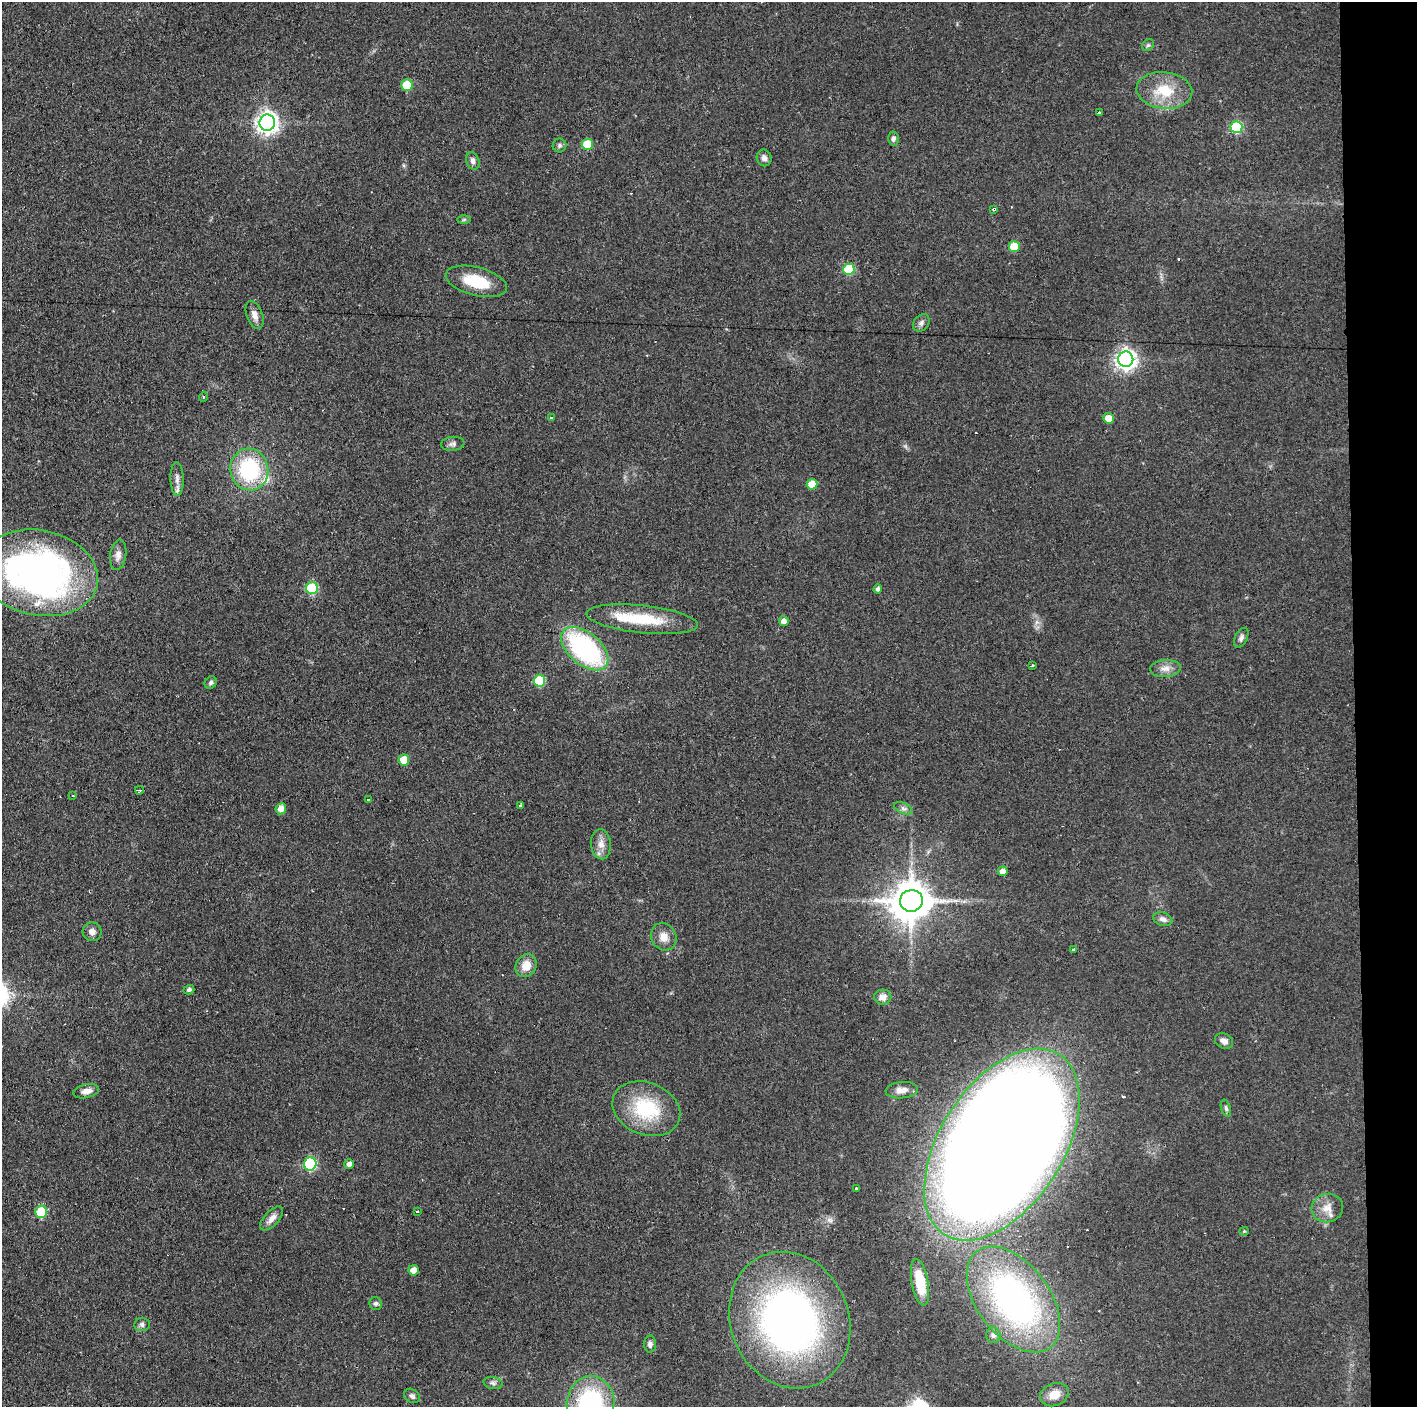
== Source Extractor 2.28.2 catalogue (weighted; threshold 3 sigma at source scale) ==
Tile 6 of 3 x 3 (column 3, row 2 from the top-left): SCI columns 2833-4247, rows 1407-2811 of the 4251 x 4217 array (HDU 1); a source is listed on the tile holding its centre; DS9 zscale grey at full resolution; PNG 1419 x 1409 px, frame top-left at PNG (2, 2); each listed source drawn as its Kron ellipse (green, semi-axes under 4 px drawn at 4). Shown black and unused: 4% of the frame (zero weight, under 2 of 3 exposures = <1% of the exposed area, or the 3 px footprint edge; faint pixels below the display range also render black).
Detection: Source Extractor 2.28.2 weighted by HDU 2 'WHT'; one run over the whole footprint, this tile lists its part. Background 0.0909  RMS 0.0064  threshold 0.0287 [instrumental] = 3 sigma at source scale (4.5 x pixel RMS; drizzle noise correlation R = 1.50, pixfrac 1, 0.05/0.05 arcsec/px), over >= 5 px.
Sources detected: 86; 4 cosmic-ray / hot-pixel residue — neither listed nor drawn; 1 inside a brighter listed object's ellipse — not listed separately; the other 81 listed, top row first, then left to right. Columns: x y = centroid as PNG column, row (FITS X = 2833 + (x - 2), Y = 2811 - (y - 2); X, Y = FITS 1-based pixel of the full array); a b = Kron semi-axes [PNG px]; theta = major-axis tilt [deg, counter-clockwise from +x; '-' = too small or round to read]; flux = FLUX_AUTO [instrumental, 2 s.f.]
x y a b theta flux
1148 45 6 5 - 1.3
407 85 6 5 - 20
1164 90 28 18 -7 22
1099 113 3 3 - 1.6
267 123 8 7 - 410
1236 127 6 6 - 50
893 139 7 5 87 1.8
587 144 5 5 - 24
559 145 7 7 - 1.5
764 158 8 7 - 2.8
473 161 9 6 -69 2.7
994 209 3 3 - 0.86
464 219 6 4 2 1
1014 247 5 5 - 16
849 269 5 5 - 33
476 281 31 14 -14 22
255 315 14 8 -70 4.5
921 323 10 7 51 2.3
1126 359 7 7 - 350
203 397 5 3 - 0.56
551 418 3 2 - 0.9
1109 418 5 5 - 8.4
453 444 12 7 6 2.3
249 469 21 19 -77 57
177 479 17 6 -88 3.8
812 484 5 5 - 12
118 555 15 8 82 4.2
39 573 60 42 -12 280
312 588 6 6 - 45
878 589 4 4 - 1.8
642 619 56 13 -6 32
784 621 5 5 - 3.8
1241 638 11 6 64 2.2
585 649 28 16 -40 110
1033 665 3 2 - 0.6
1165 669 15 8 4 4.9
539 681 6 6 - 29
211 683 6 5 - 1.6
404 760 5 5 - 12
139 790 4 3 - 1.8
73 796 3 3 - 0.66
368 799 3 3 - 0.86
521 805 3 3 - 80
903 808 10 5 -23 2.2
281 809 5 5 - 4.9
601 844 15 10 -85 5.6
1003 871 5 4 - 4.6
911 901 11 11 - 2100
1163 919 10 6 -19 2.8
92 932 9 9 - 3.8
664 937 14 12 -57 6.7
1074 949 3 3 - 2.5
526 966 12 10 59 8.1
189 990 5 4 - 1.7
883 997 8 7 - 4.7
1224 1041 9 7 -29 3.3
902 1090 16 8 5 5.6
86 1091 13 6 13 4
1226 1108 9 4 -72 1.4
646 1109 35 26 -22 42
1002 1145 107 61 57 3100
310 1164 6 6 - 68
349 1164 5 4 - 2.8
856 1188 3 3 - 2.9
1327 1208 16 14 17 7.9
41 1212 6 5 - 32
417 1212 3 3 - 1.3
272 1218 15 7 47 4.3
1244 1231 4 4 - 0.69
413 1270 5 5 - 5.7
920 1282 23 8 -80 20
1013 1300 60 36 -52 190
376 1303 6 6 - 1.5
790 1320 70 59 -67 300
142 1324 8 7 - 1.9
993 1335 8 7 - 2.1
650 1344 8 6 89 2
493 1383 9 6 -11 2
1054 1395 15 11 21 9.3
412 1396 8 6 -33 1.9
590 1404 28 24 84 87
Overlapping masked pixels (flux is a lower limit): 2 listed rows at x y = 994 209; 1002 1145
Isophote crosses this tile's border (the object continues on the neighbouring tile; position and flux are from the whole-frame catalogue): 1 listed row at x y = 590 1404